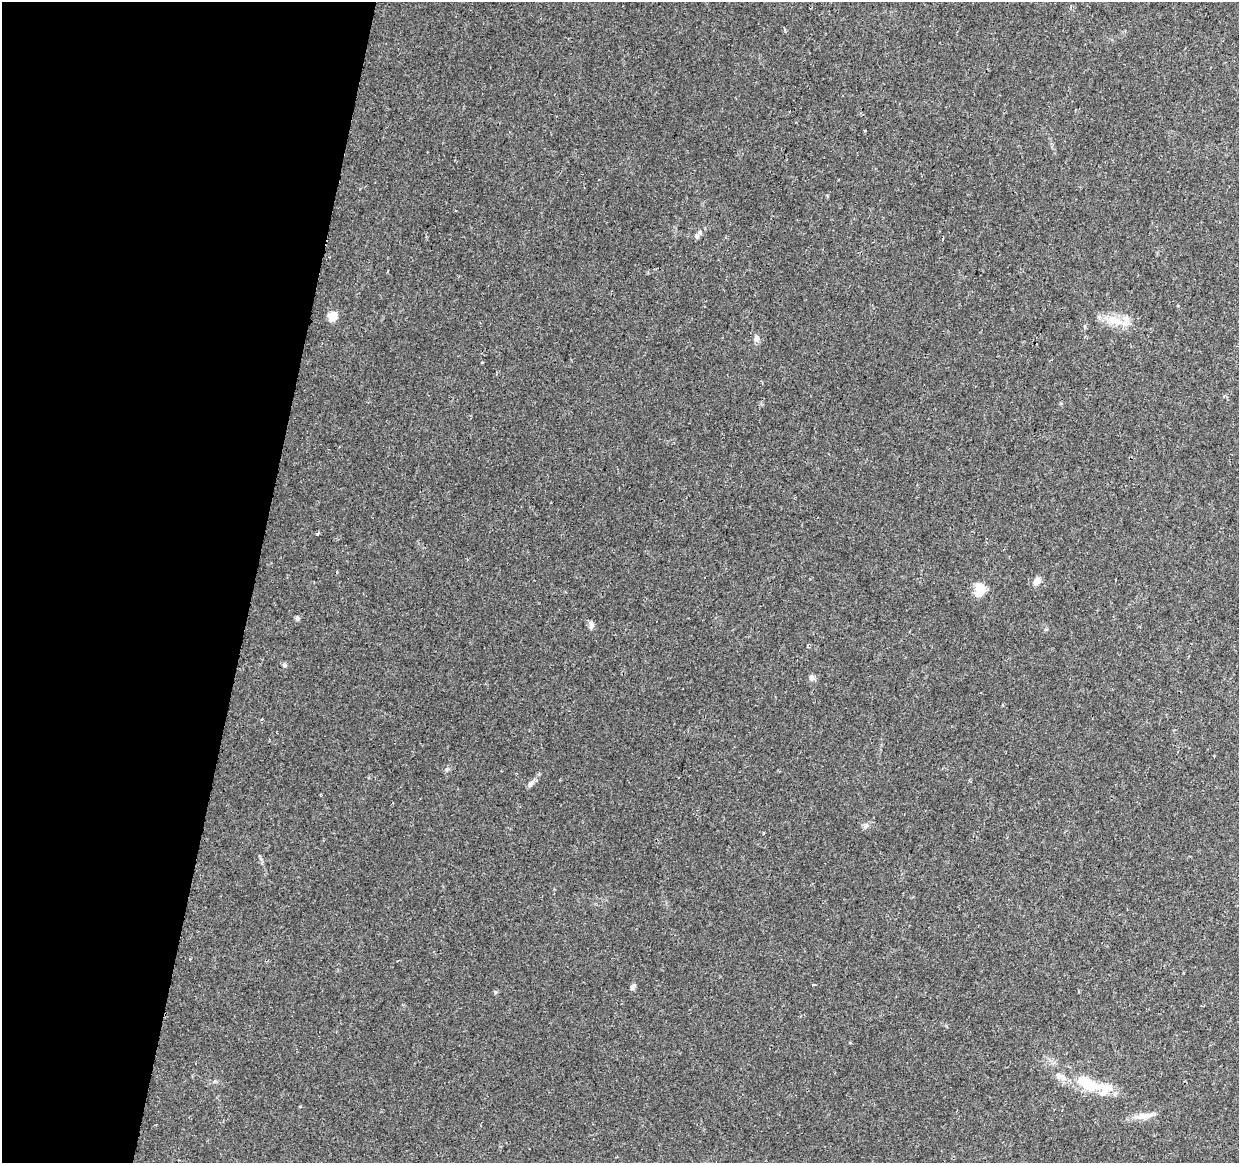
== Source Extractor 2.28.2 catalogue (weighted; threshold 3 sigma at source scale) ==
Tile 9 of 4 x 4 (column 1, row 3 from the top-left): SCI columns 19-1255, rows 1494-2654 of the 4976 x 5248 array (HDU 1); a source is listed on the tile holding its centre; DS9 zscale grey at full resolution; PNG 1241 x 1165 px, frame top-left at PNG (2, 2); no overlay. Shown black and unused: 20% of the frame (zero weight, under 2 of 3 exposures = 3% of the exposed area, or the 3 px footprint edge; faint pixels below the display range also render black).
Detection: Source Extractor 2.28.2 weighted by HDU 2 'WHT'; one run over the whole footprint, this tile lists its part. Background 0.0385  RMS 0.0038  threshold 0.0173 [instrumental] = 3 sigma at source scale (4.5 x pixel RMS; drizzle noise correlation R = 1.50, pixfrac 1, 0.0396/0.0396 arcsec/px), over >= 5 px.
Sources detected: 23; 3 inside a brighter listed object's ellipse — not listed separately; the other 20 listed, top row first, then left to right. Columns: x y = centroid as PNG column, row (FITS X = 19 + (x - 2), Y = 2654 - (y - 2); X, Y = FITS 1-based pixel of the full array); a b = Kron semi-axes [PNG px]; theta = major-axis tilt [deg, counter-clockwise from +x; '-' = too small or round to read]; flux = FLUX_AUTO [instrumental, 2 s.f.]
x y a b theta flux
784 30 4 4 - 0.51
700 232 7 5 -71 0.83
943 239 4 2 - 0.35
332 316 5 5 - 18
1113 321 28 8 -19 5.7
756 339 9 6 -72 1.1
318 533 4 3 - 0.59
1037 581 12 8 57 2
980 588 16 12 -45 4
297 618 6 5 - 0.66
591 626 10 6 78 1.1
284 665 5 5 - 0.59
811 677 8 6 -81 1.1
447 770 6 4 -72 0.49
530 784 10 6 51 1.2
763 833 4 2 - 0.31
814 985 3 3 - 1
632 988 7 6 - 0.85
1087 1084 36 15 -24 14
1145 1116 24 7 7 3.5
Unlisted compact peaks at least as high as the median listed source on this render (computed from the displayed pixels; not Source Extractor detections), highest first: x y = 865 826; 495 992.